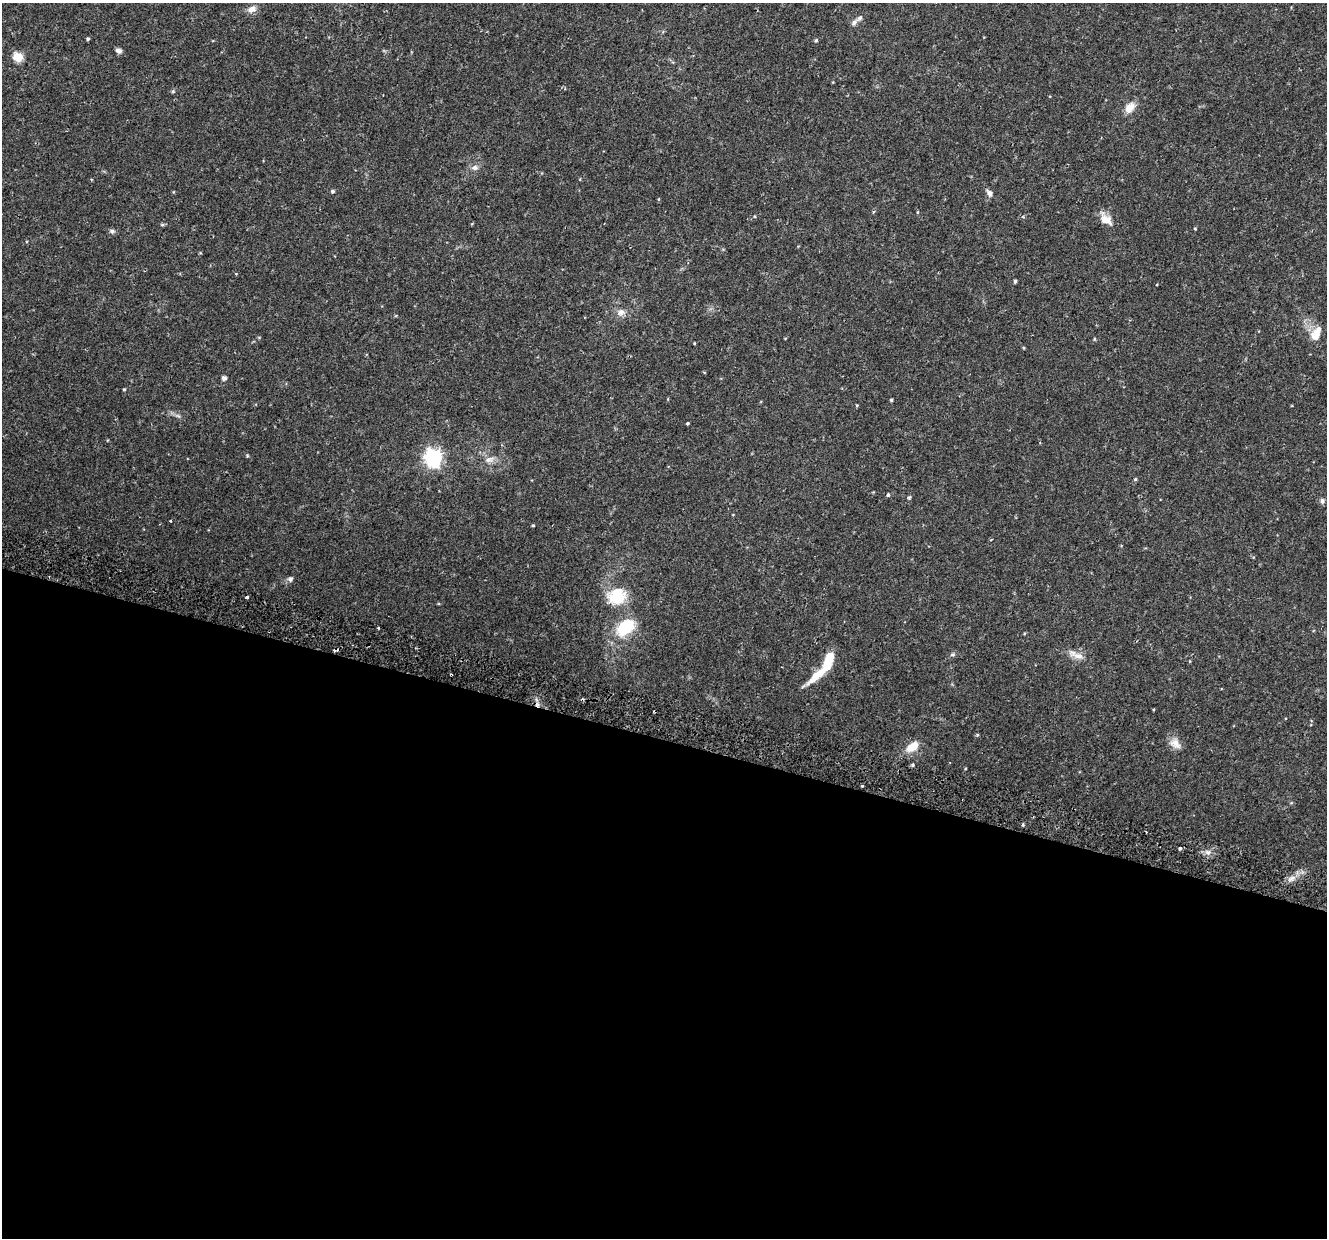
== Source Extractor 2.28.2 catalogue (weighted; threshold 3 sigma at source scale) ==
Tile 14 of 4 x 4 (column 2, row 4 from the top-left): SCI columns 1402-2726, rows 354-1589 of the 5443 x 5590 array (HDU 1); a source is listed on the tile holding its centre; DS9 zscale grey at full resolution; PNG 1329 x 1240 px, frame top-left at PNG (2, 3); no overlay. Shown black and unused: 40% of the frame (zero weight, under 2 of 3 exposures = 5% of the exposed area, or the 3 px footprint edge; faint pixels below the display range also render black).
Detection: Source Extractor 2.28.2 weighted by HDU 2 'WHT'; one run over the whole footprint, this tile lists its part. Background 0.0371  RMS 0.0039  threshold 0.0178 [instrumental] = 3 sigma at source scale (4.5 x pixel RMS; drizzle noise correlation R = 1.50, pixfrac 1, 0.0396/0.0396 arcsec/px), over >= 5 px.
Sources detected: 65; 1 inside a brighter object's white glare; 5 cosmic-ray / hot-pixel residue — not listed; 2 inside a brighter listed object's ellipse — not listed separately; the other 57 listed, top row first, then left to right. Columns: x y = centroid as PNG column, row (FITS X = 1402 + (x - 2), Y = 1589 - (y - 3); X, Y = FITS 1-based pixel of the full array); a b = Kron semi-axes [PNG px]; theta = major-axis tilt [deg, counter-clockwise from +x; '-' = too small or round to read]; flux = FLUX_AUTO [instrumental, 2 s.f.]
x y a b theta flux
252 9 12 8 23 2.5
854 23 11 5 50 1.2
88 39 4 4 - 0.53
816 40 5 4 - 0.56
118 51 8 5 -26 1.4
18 57 5 5 - 18
173 91 6 4 0 0.47
1130 108 14 9 48 4.1
475 168 10 7 4 1.6
580 179 4 3 - 0.27
333 191 5 4 - 0.59
989 193 10 7 -55 1.6
659 199 5 3 - 0.31
874 211 4 3 - 0.4
918 212 4 3 - 0.31
1106 220 17 11 -30 4.1
162 225 6 4 0 0.54
1195 229 4 3 - 0.33
112 231 8 5 -9 0.89
1015 281 5 3 - 0.56
621 312 10 8 15 2.4
1316 334 15 8 64 6.5
1094 339 4 4 - 0.39
694 343 4 3 - 0.28
1024 348 5 3 - 0.31
224 378 6 6 - 0.95
124 389 4 3 - 0.4
891 400 4 3 - 0.55
178 416 7 4 -19 0.77
687 423 3 3 - 1.3
247 456 4 3 - 0.36
433 458 7 7 - 140
489 459 15 8 14 2.6
1135 479 5 4 - 0.48
888 495 3 3 - 3.8
909 497 5 4 - 0.52
1322 501 7 6 - 0.98
170 521 3 3 - 1.1
533 525 4 3 - 0.37
290 579 7 7 - 1
617 596 16 15 - 17
247 597 3 3 - 1.3
625 627 21 14 40 17
1024 633 4 3 - 0.36
953 654 7 5 7 0.75
1079 656 20 8 -11 3.5
451 675 3 3 - 1.3
817 675 33 8 41 8.6
977 735 4 4 - 0.42
1175 743 17 12 -44 3.3
912 746 17 10 37 5.8
912 765 4 4 - 0.55
862 786 3 2 - 0.35
1023 825 4 3 - 0.4
1180 848 3 3 - 1.3
1208 852 7 6 - 1.4
1291 878 11 5 35 2
Overlapping masked pixels (flux is a lower limit): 1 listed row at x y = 451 675